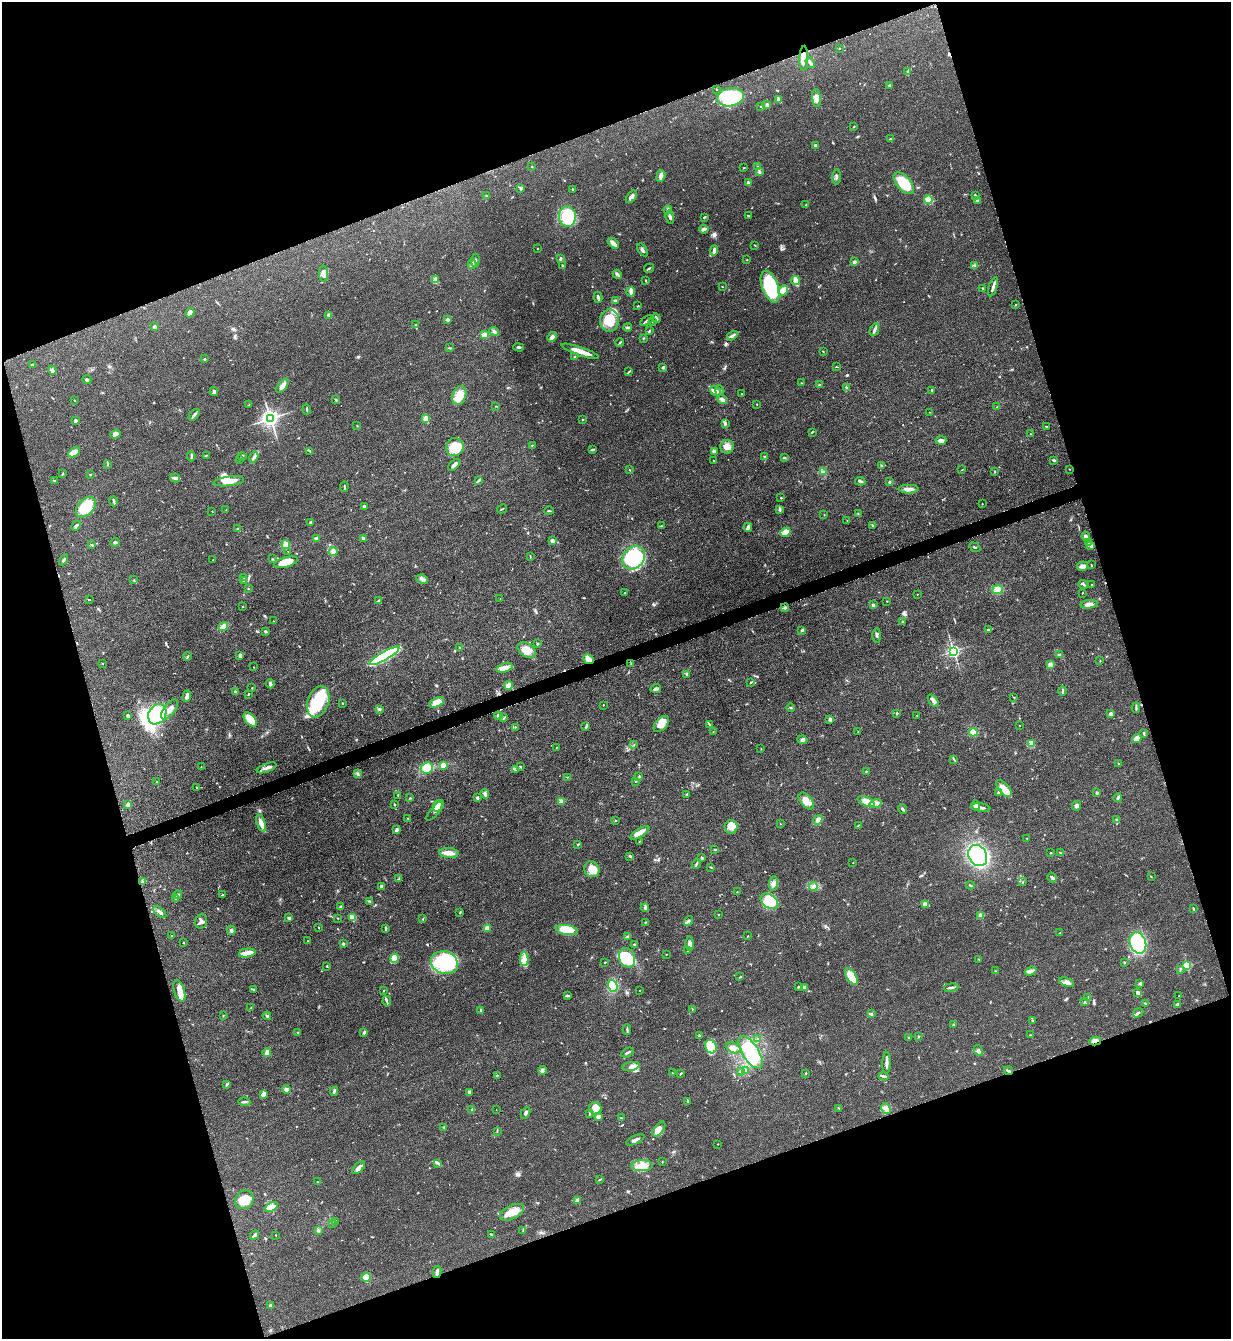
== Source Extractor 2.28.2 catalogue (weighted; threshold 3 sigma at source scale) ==
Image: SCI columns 283-5195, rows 10-5357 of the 5351 x 5363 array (HDU 1 of 3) = the unmasked area's bounding box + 8 px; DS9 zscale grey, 4 x 4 block average (1 PNG px = mean of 4 x 4 image px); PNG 1233 x 1341 px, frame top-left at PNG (2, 2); each listed source drawn as its Kron ellipse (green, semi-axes under 4 px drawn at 4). Shown black and unused: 38% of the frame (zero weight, under 3 of 5 exposures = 1% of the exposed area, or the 3 px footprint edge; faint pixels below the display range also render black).
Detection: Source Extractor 2.28.2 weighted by HDU 2 'WHT'. Background 0.0603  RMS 0.0063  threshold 0.0283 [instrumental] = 3 sigma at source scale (4.5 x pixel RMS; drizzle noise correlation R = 1.50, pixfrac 1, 0.05/0.05 arcsec/px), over >= 5 px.
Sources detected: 681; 1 too faint to see at this stretch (4 x 4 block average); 3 inside a brighter object's white glare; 11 cosmic-ray / hot-pixel residue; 1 long thin detection or spike segment (spike, bleed or trail) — neither listed nor drawn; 4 coinciding with a brighter row at this scale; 31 inside a brighter listed object's ellipse — not listed separately; of the other 630, all 500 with FLUX_AUTO >= 1.34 (the completeness limit of this list) listed and drawn (130 fainter detections not listed), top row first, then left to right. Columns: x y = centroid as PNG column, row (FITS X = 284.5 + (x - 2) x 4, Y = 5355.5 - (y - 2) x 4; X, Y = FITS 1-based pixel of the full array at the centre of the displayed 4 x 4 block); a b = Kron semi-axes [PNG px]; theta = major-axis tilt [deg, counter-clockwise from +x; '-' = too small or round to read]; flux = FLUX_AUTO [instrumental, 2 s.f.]
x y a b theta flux
839 49 2 2 - 1.5
804 58 12 4 88 35
810 63 5 2 - 9.1
908 72 4 2 - 4.9
890 86 2 2 - 9.1
717 89 2 2 - 2.2
730 97 13 9 8 330
816 98 9 4 -83 21
779 100 4 3 - 6.9
767 105 3 2 - 10
761 106 3 2 - 2.8
854 126 3 2 - 2.4
890 139 3 2 - 2.6
816 145 3 2 - 8.4
532 167 2 2 - 1.8
758 167 2 2 - 2.6
744 168 3 2 - 2.1
760 172 4 3 - 6
661 176 6 4 70 12
836 177 7 2 87 7.7
748 183 3 2 - 9.9
904 183 13 7 -49 120
521 188 3 2 - 4.4
573 189 2 2 - 6.8
975 195 3 2 - 4.2
486 196 4 2 - 4.2
631 197 7 3 52 14
928 200 4 4 - 27
977 200 3 2 - 7
806 205 3 2 - 2
668 210 4 2 - 4.7
748 216 3 2 - 2.7
567 217 10 8 -88 160
670 217 6 3 -77 11
704 217 3 2 - 4.2
704 229 5 3 - 6.9
613 243 6 3 -41 26
755 245 3 2 - 1.9
537 249 2 2 - 3.3
642 250 7 2 -55 9.4
714 251 5 3 - 12
560 259 4 2 - 9.4
475 260 6 2 84 6
747 260 2 2 - 1.8
854 262 3 3 - 8.2
472 264 5 3 - 7.7
975 265 3 2 - 3.4
563 266 3 2 - 4.3
649 268 5 2 - 4.3
323 274 8 4 -88 17
617 274 5 2 - 7.3
435 280 3 2 - 4.5
796 280 4 3 - 24
646 281 3 2 - 2.9
722 287 2 2 - 1.5
770 287 17 8 -70 310
993 287 10 2 72 15
982 288 2 2 - 3.2
783 290 5 4 - 30
631 292 4 3 - 10
598 297 5 2 - 8.2
615 300 2 2 - 7.8
1015 305 2 2 - 2.2
638 306 2 2 - 2.8
190 313 5 4 - 23
329 315 2 2 - 2.5
656 318 5 2 - 8.6
447 320 2 2 - 39
609 321 11 9 85 77
647 321 7 2 33 7.4
653 322 2 2 - 2
416 324 3 2 - 4
154 327 2 2 - 45
628 327 4 2 - 4.9
874 330 6 3 65 12
494 331 5 3 - 9.3
649 331 4 2 - 3.5
484 335 4 3 - 17
732 336 6 2 32 10
552 337 5 3 - 11
643 338 2 2 - 1.8
620 342 4 2 - 3.7
518 347 5 2 - 5.3
449 348 3 2 - 2.3
580 351 20 3 -19 50
823 352 2 2 - 1.9
575 357 2 2 - 4
204 359 2 2 - 4.8
32 365 2 2 - 3.9
663 367 2 2 - 28
836 367 3 2 - 2.1
52 370 4 3 - 8.3
629 372 3 2 - 4.3
87 380 4 2 - 5.1
801 383 2 2 - 2.1
819 385 3 2 - 2.5
282 386 8 3 52 26
846 388 4 2 - 4.4
932 390 3 2 - 2.7
715 391 6 3 -35 19
720 391 5 2 - 6.4
214 392 4 3 - 7.8
741 394 2 2 - 1.4
459 395 9 6 71 51
336 399 3 2 - 3.3
722 399 5 3 - 16
74 400 2 2 - 2.8
757 404 3 2 - 1.4
249 405 2 2 - 3.2
496 406 2 2 - 2.2
997 407 3 2 - 2.3
307 409 5 2 - 4.4
929 412 2 2 - 1.6
194 415 7 2 51 10
270 418 3 3 - 2100
426 418 2 2 - 150
75 420 3 2 - 9.7
582 420 2 2 - 2.4
725 423 4 3 - 6.5
357 426 2 2 - 1.7
1046 426 3 2 - 1.9
812 432 4 2 - 3.3
116 434 5 4 - 16
1030 434 2 2 - 1.7
941 441 5 3 - 20
532 445 2 2 - 1.8
455 447 9 8 - 60
727 447 7 6 - 30
592 449 3 2 - 3.6
310 451 3 2 - 3.8
714 451 4 3 - 5.6
74 452 6 3 30 41
206 455 2 2 - 1.4
191 456 5 2 - 5.1
242 456 4 2 - 5.8
254 457 6 2 58 3.6
764 457 4 2 - 2.8
785 457 3 2 - 3.3
240 460 2 2 - 2.8
1054 460 3 2 - 6
713 461 2 2 - 2.3
107 464 3 2 - 4.1
454 465 7 3 43 17
881 466 3 2 - 4.6
1069 469 2 2 - 1.7
630 470 2 2 - 2.3
961 470 4 2 - 1.6
823 471 2 2 - 1.7
995 471 3 2 - 2.3
63 473 2 2 - 1.9
90 474 3 2 - 2.4
175 478 5 3 - 11
54 480 2 2 - 3.1
229 481 15 4 7 48
478 481 3 2 - 3.4
860 481 5 2 - 6.5
889 482 2 2 - 15
344 487 5 2 - 3.8
908 489 10 3 -1 26
781 498 3 2 - 1.8
114 501 5 2 - 6.2
982 504 2 2 - 2.5
86 507 12 7 47 110
364 507 4 2 - 9.2
502 509 5 2 - 2.4
780 509 4 3 - 7.2
226 510 2 2 - 1.7
212 511 2 2 - 2.1
549 511 5 2 - 3.1
824 514 2 2 - 1.4
858 514 3 2 - 2.9
847 521 2 2 - 1.5
311 523 3 2 - 6.4
872 525 2 2 - 2.5
76 526 5 3 - 7.3
661 526 2 2 - 2.2
748 527 4 3 - 7.6
238 529 3 2 - 9.9
786 532 5 3 - 69
1086 536 4 3 - 6.1
316 538 2 2 - 8.6
363 538 4 3 - 9.2
552 541 3 2 - 15
115 542 4 3 - 5.9
1089 542 3 2 - 3.3
92 545 2 2 - 7.3
286 545 4 3 - 32
1091 545 2 2 - 2.3
975 547 6 2 -35 4.1
288 551 2 2 - 1.7
333 551 4 3 - 9.9
530 556 3 2 - 2.1
634 558 12 10 50 300
272 559 2 2 - 2.3
64 560 6 2 61 5.7
213 560 3 2 - 4
286 562 12 5 16 55
1091 565 3 2 - 2.4
1082 566 5 4 - 20
244 578 2 2 - 1.5
422 579 6 3 -24 9.3
134 580 2 2 - 1.3
243 581 3 2 - 4.1
1083 584 5 2 - 4.7
1092 585 2 2 - 3.7
248 589 2 2 - 2.2
997 590 5 4 - 30
625 593 2 2 - 2.4
1082 593 2 2 - 1.7
917 594 2 2 - 2.3
500 599 2 2 - 1.7
89 600 2 2 - 1.9
379 600 4 2 - 4.7
887 601 2 2 - 1.7
1089 604 8 4 7 17
873 605 3 2 - 6.2
242 606 2 2 - 1.5
785 608 4 2 - 4.8
273 621 2 2 - 2
902 621 2 2 - 2.3
223 627 5 3 - 29
802 630 4 2 - 4.9
988 630 2 2 - 6.6
265 631 3 2 - 5.4
877 636 7 2 90 7.3
538 643 3 2 - 3.3
460 648 2 2 - 1.6
527 650 10 6 -33 39
953 651 2 2 - 950
1059 655 3 2 - 5.4
240 656 3 2 - 12
384 656 17 3 30 490
187 657 4 2 - 3.3
589 659 5 3 - 34
1100 661 2 2 - 1.4
631 663 2 2 - 2.4
102 664 2 2 - 2.1
1050 665 4 3 - 7.4
254 667 2 2 - 1.5
504 668 8 4 15 22
686 674 4 2 - 6.4
751 682 3 2 - 2.7
270 684 4 3 - 9.3
509 685 4 2 - 39
252 688 2 2 - 1.9
656 689 5 2 - 11
1063 691 5 2 - 5.2
235 692 3 2 - 6.4
248 694 3 2 - 2.2
187 696 6 3 69 15
1014 697 2 2 - 2.4
933 700 7 2 -53 19
318 702 16 10 70 180
437 702 8 4 27 56
342 703 2 2 - 2.2
603 705 2 2 - 2.4
791 708 4 2 - 4
1136 708 5 2 - 5.3
169 709 12 5 52 34
379 709 3 3 - 5.1
897 713 2 2 - 11
157 714 11 8 59 180
1111 714 3 3 - 16
128 715 2 2 - 8.1
498 715 4 2 - 5.3
917 715 2 2 - 1.9
504 717 4 2 - 3.5
250 719 8 5 -50 73
830 719 3 3 - 9.9
661 724 9 5 47 38
709 724 2 2 - 2.3
1019 725 2 2 - 1.5
515 727 2 2 - 2
586 727 4 2 - 4.9
713 732 2 2 - 1.5
858 732 2 2 - 1.5
973 732 4 4 - 27
1144 733 3 2 - 4
1137 738 5 2 - 39
802 740 5 3 - 9
1031 744 3 2 - 4.7
634 745 2 2 - 1.8
556 747 2 2 - 1.3
761 749 2 2 - 1.6
954 759 4 2 - 3.8
1119 763 2 2 - 2.4
443 765 4 3 - 17
201 767 2 2 - 1.7
521 767 2 2 - 2.6
267 768 10 3 21 15
427 768 6 5 - 44
515 769 4 2 - 6.4
866 771 2 2 - 2.4
357 773 2 2 - 2.6
639 776 2 2 - 2.4
567 777 4 2 - 2.7
636 781 2 2 - 1.8
156 782 2 2 - 2.2
196 787 2 2 - 3.9
1004 789 10 5 -49 39
999 792 3 2 - 2.1
1097 793 3 2 - 5.7
485 794 5 3 - 8.4
687 794 3 2 - 5.1
398 795 2 2 - 2.1
1118 797 4 2 - 7.5
410 798 2 2 - 1.9
477 798 3 2 - 6.3
806 801 10 5 -50 39
561 802 2 2 - 92
866 802 9 4 -24 41
876 803 6 3 15 13
394 804 3 2 - 2.4
128 805 3 3 - 11
976 805 5 4 - 19
438 806 6 5 - 22
1076 806 5 4 - 9.7
981 808 9 2 -8 17
903 809 5 2 - 5.4
435 811 13 3 50 11
408 818 2 2 - 2.9
818 820 5 3 - 15
1117 820 3 3 - 8.3
616 821 2 2 - 1.9
261 823 9 3 -71 27
780 824 2 2 - 2
858 825 3 2 - 2.2
731 827 7 6 - 43
397 830 3 2 - 12
640 833 11 4 32 28
1027 838 2 2 - 2
639 842 2 2 - 1.8
578 845 2 2 - 4
715 850 3 2 - 2.5
1060 852 2 2 - 1.5
449 853 9 5 -4 29
1051 853 2 2 - 2.5
978 855 11 9 -60 500
630 856 3 2 - 3.9
702 858 2 2 - 5.9
853 863 2 2 - 2.8
696 864 5 2 - 4.2
711 867 4 2 - 3.1
592 869 8 7 - 49
1151 876 3 2 - 1.6
1052 877 5 3 - 7
399 879 3 2 - 2.2
143 882 3 2 - 4.5
1023 882 3 2 - 2.2
773 884 7 4 84 18
970 885 4 2 - 3.9
382 886 3 3 - 10
813 887 4 4 - 11
737 892 2 2 - 1.5
178 894 4 2 - 4.6
223 895 3 2 - 3.9
176 899 4 3 - 5.3
369 901 3 2 - 3
769 901 10 6 -36 120
925 904 3 2 - 28
341 907 2 2 - 30
645 908 4 3 - 7.5
1193 909 4 2 - 2.2
160 912 8 3 -39 16
460 912 3 2 - 3
718 915 2 2 - 4
981 915 2 2 - 100
289 918 3 2 - 5.2
338 918 2 2 - 1.7
352 918 4 2 - 29
423 919 2 2 - 2.4
201 921 7 6 - 16
688 921 5 2 - 6.3
645 923 2 2 - 1.6
319 928 2 2 - 1.4
385 928 3 2 - 3.4
487 928 2 2 - 110
231 930 5 3 - 8.8
567 930 11 5 -11 98
1059 933 2 2 - 2.7
171 936 2 2 - 1.6
748 936 2 2 - 1.6
627 937 3 2 - 8.8
308 941 2 2 - 3
184 943 3 2 - 1.7
690 943 7 4 -89 12
1138 943 11 8 -71 590
343 944 3 2 - 5.2
634 944 2 2 - 4.1
688 951 2 2 - 2.1
247 953 8 3 8 56
666 954 2 2 - 1.4
394 958 4 3 - 86
627 958 10 7 -66 140
524 959 7 4 -89 34
979 959 2 2 - 1.7
605 962 2 2 - 2.2
1124 962 2 2 - 2.5
444 963 14 11 -21 240
327 966 2 2 - 3.2
1187 966 2 2 - 270
1180 969 2 2 - 2.4
995 971 2 2 - 1.4
1031 971 6 3 20 10
740 977 4 2 - 2.4
851 977 9 5 -58 93
1067 982 8 3 -20 13
1140 983 3 2 - 3.7
613 986 6 4 -70 81
798 987 2 2 - 2.7
804 987 2 2 - 35
951 988 7 2 8 9.4
254 990 3 2 - 2.9
640 990 2 2 - 1.7
179 991 11 5 -72 32
384 991 2 2 - 1.7
1137 992 3 2 - 8.8
568 996 4 2 - 7.9
1179 996 2 2 - 1.9
1088 997 2 2 - 1.8
387 1001 5 2 - 5.7
1085 1001 3 2 - 4.4
1145 1003 2 2 - 3.5
1177 1004 4 2 - 8.8
251 1008 3 2 - 3.7
692 1009 2 2 - 1.5
481 1010 2 2 - 19
1138 1013 5 2 - 5.3
871 1014 3 2 - 5.9
223 1016 2 2 - 1.7
267 1016 4 2 - 3.7
1032 1020 2 2 - 2.5
953 1025 3 2 - 3.4
627 1030 5 2 - 5
364 1032 4 2 - 6.6
297 1033 2 2 - 1.9
699 1035 2 2 - 13
1030 1035 2 2 - 1.5
908 1037 2 2 - 2.2
919 1037 2 2 - 1.6
757 1039 2 2 - 3.5
1095 1041 6 2 10 22
711 1047 7 5 -67 120
733 1048 8 5 -24 21
978 1050 6 4 -59 9.4
267 1052 4 3 - 17
627 1052 7 2 27 6.7
751 1052 18 8 -58 110
887 1063 11 2 88 15
631 1066 9 3 12 18
542 1070 4 2 - 7.1
745 1070 3 2 - 3.6
741 1071 3 2 - 4.1
1008 1071 5 2 - 9.9
672 1073 2 2 - 2
681 1073 3 2 - 4.2
806 1073 2 2 - 2.4
497 1075 2 2 - 3.1
883 1076 5 2 - 6.7
227 1084 3 2 - 4.6
287 1089 4 3 - 13
334 1091 4 3 - 6.2
469 1092 4 3 - 11
263 1094 4 3 - 20
688 1101 3 2 - 3.7
244 1102 6 2 -2 7
886 1108 6 4 -52 15
472 1109 2 2 - 2.5
595 1109 6 6 - 34
839 1109 2 2 - 1.7
496 1110 2 2 - 1.5
526 1113 6 2 62 8.5
589 1113 3 2 - 2.3
598 1116 3 3 - 13
621 1118 2 2 - 2.8
444 1127 3 2 - 3.2
659 1129 8 4 52 20
497 1131 3 2 - 2.6
635 1140 9 2 25 13
718 1144 2 2 - 1.4
662 1162 2 2 - 1.5
438 1163 3 2 - 4.3
642 1166 11 5 2 48
359 1168 8 3 42 27
599 1180 3 2 - 2.2
317 1181 2 2 - 1.4
244 1200 10 9 - 56
577 1200 4 2 - 14
271 1207 7 3 27 26
512 1212 13 7 25 47
336 1222 2 2 - 5.5
333 1224 3 2 - 3.2
318 1230 3 2 - 4.3
523 1230 3 2 - 2.4
254 1235 5 2 - 5.9
276 1235 2 2 - 1.6
492 1235 3 2 - 6.1
437 1272 6 2 79 15
366 1277 5 4 - 33
270 1305 2 2 - 16
Overlapping masked pixels (flux is a lower limit): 5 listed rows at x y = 804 58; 589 659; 1095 1041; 1008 1071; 437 1272
Diffuse or blended objects may show on this block-average render without a row.